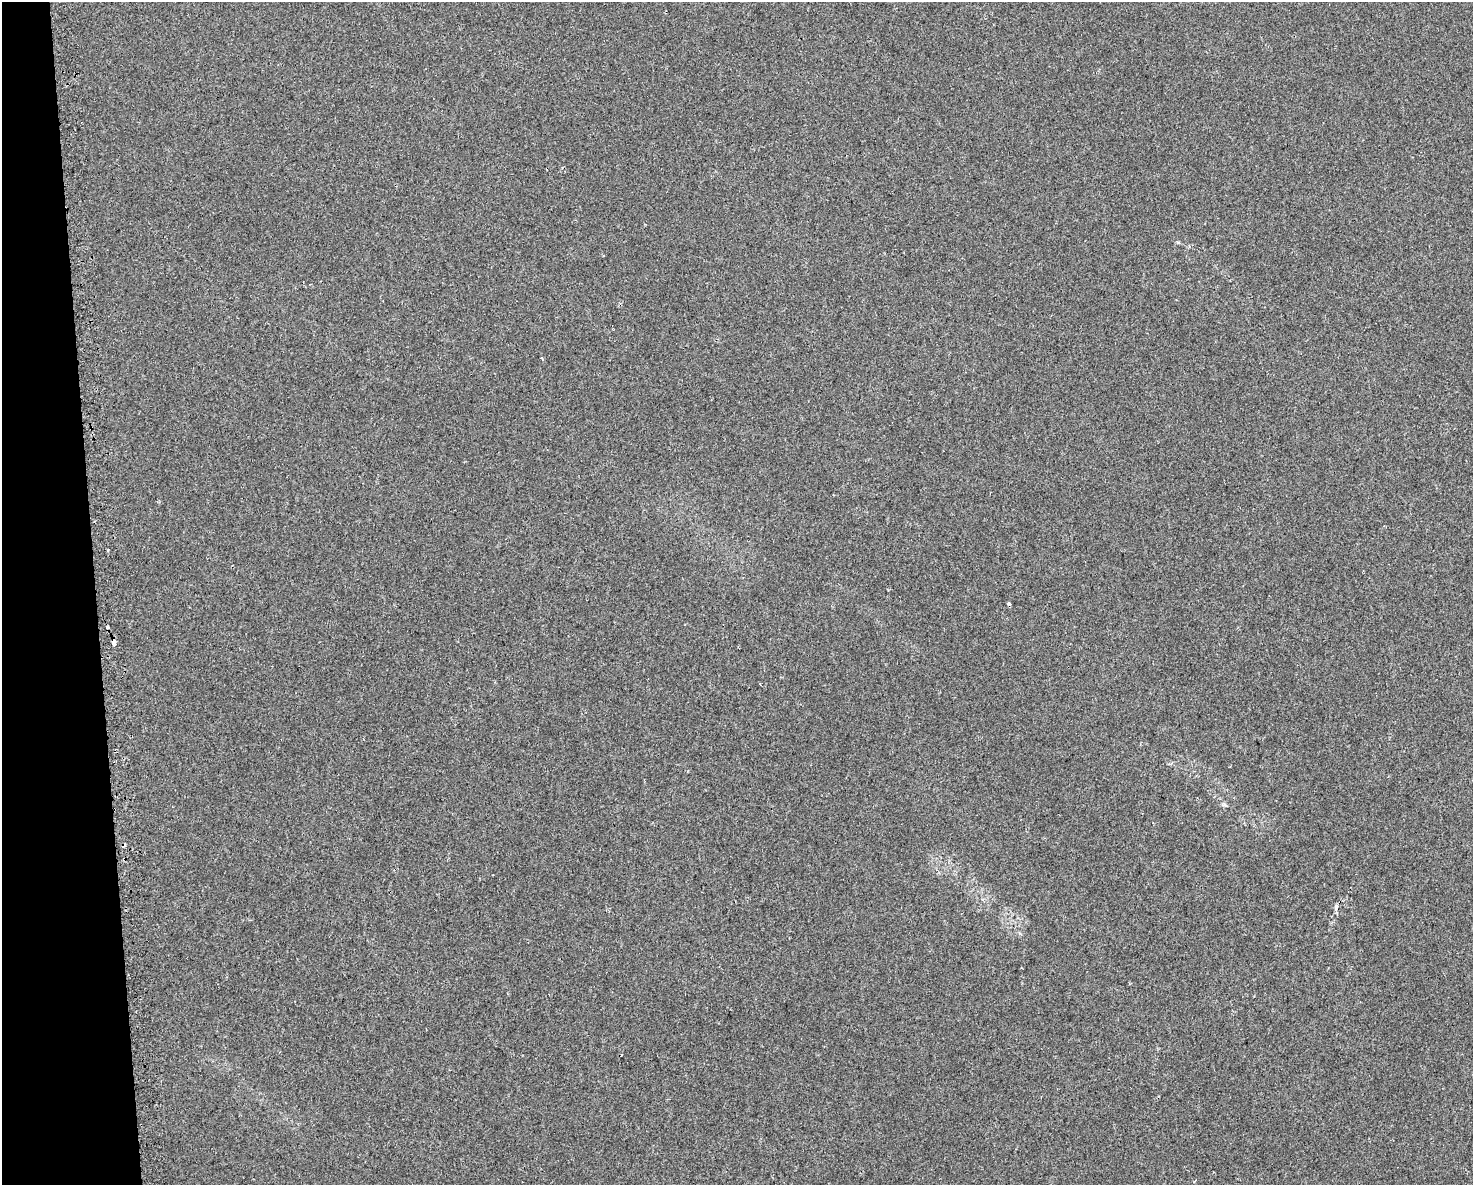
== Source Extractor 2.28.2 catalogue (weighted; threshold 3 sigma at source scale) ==
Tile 4 of 3 x 4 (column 1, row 2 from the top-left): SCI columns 94-1564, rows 2406-3588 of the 4556 x 4811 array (HDU 1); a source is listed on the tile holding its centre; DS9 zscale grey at full resolution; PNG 1475 x 1187 px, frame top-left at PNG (2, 2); no overlay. Shown black and unused: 6% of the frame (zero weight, under 2 of 3 exposures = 3% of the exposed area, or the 3 px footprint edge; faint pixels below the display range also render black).
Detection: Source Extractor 2.28.2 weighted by HDU 2 'WHT'; one run over the whole footprint, this tile lists its part. Background 0.0393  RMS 0.0057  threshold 0.0257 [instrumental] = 3 sigma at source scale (4.5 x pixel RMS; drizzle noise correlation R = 1.50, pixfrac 1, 0.0396/0.0396 arcsec/px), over >= 5 px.
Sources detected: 7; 3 cosmic-ray / hot-pixel residue — not listed; the other 4 listed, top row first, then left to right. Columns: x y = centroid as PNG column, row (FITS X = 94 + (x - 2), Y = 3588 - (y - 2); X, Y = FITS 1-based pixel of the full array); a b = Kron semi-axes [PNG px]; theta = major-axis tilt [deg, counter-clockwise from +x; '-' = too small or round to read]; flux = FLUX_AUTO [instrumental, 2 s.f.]
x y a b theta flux
542 358 3 3 - 2.9
108 550 3 2 - 0.88
114 642 5 3 - 16
1336 906 5 4 - 3
Overlapping masked pixels (flux is a lower limit): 1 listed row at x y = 114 642